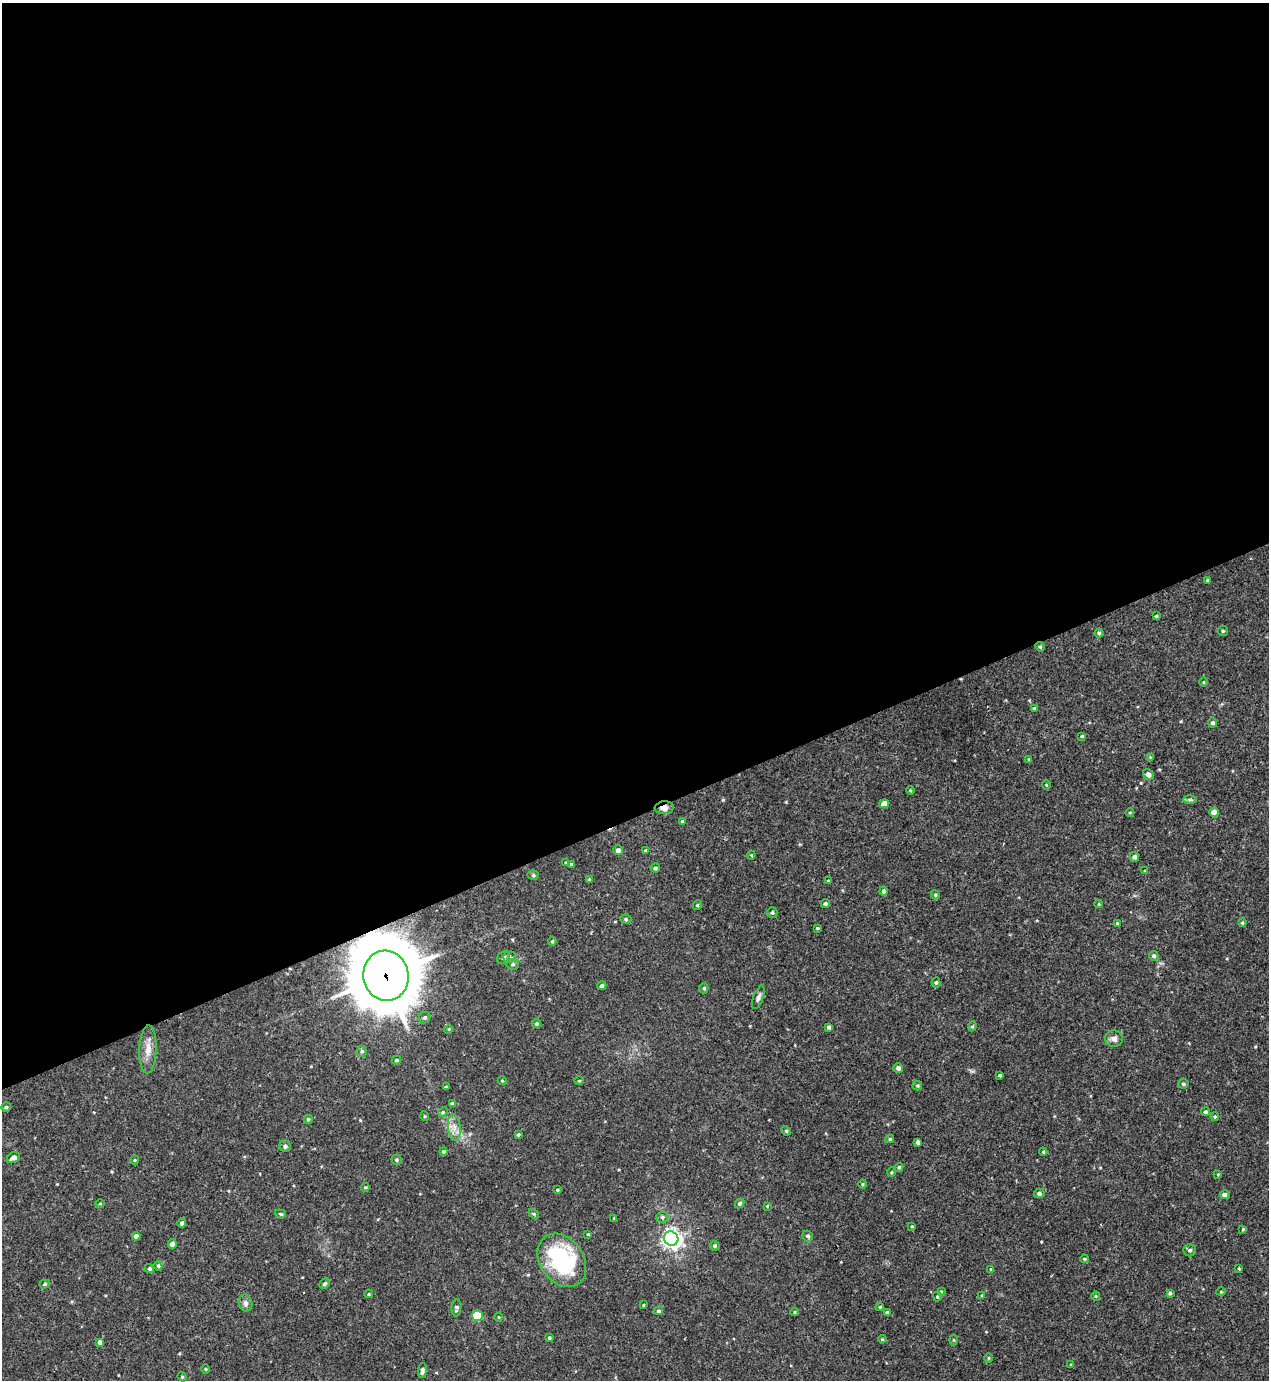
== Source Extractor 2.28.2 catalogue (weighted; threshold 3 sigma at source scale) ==
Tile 2 of 4 x 4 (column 2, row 1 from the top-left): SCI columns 1420-2686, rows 4191-5568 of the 5522 x 5568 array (HDU 1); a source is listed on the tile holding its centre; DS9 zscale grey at full resolution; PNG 1271 x 1382 px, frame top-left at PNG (2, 3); each listed source drawn as its Kron ellipse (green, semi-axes under 4 px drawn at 4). Shown black and unused: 59% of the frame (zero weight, under 3 of 4 exposures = <1% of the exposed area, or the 3 px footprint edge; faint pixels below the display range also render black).
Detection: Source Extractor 2.28.2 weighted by HDU 2 'WHT'; one run over the whole footprint, this tile lists its part. Background 0.02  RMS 0.0041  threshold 0.0185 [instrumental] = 3 sigma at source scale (4.5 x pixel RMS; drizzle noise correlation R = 1.50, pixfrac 1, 0.05/0.05 arcsec/px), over >= 5 px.
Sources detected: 144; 1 inside a brighter listed object's ellipse — not listed separately; the other 143 listed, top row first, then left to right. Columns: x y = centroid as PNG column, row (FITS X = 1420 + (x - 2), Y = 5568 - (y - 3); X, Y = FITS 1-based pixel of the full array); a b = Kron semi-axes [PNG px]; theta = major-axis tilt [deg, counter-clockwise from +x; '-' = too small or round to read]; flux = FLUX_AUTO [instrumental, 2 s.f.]
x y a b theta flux
1208 580 3 3 - 0.58
1156 616 4 4 - 0.49
1223 631 5 5 - 0.59
1099 633 4 4 - 0.68
1040 647 5 4 - 0.61
1203 682 5 3 - 0.32
1035 708 4 4 - 0.64
1212 723 5 4 - 1.1
1082 736 3 3 - 0.42
1150 757 4 4 - 0.36
1029 759 3 3 - 0.46
1148 775 6 5 - 1.7
1046 785 4 4 - 0.4
910 790 4 3 - 0.36
1190 800 7 4 1 0.77
884 804 5 4 - 3.2
664 808 9 6 6 2.5
1130 812 4 3 - 0.34
1214 812 5 4 - 3.5
682 821 4 3 - 0.54
618 850 5 5 - 1.6
645 850 4 3 - 0.4
751 855 4 4 - 0.38
1135 857 5 4 - 1.4
566 862 4 3 - 0.42
572 864 4 4 - 0.92
655 868 5 4 - 0.87
1145 871 4 4 - 0.44
533 875 5 5 - 0.63
589 879 4 4 - 0.36
828 881 3 2 - 0.26
883 891 4 4 - 0.87
935 895 4 4 - 0.48
825 904 5 4 - 0.96
1099 904 4 4 - 0.38
697 905 5 4 - 0.51
772 912 5 5 - 0.82
626 919 5 5 - 0.68
1117 923 3 3 - 0.46
1242 923 4 4 - 0.52
817 928 4 3 - 0.45
552 941 4 3 - 0.5
1154 956 5 4 - 0.89
503 957 7 5 47 1
509 957 6 5 - 0.94
513 964 6 5 - 0.72
386 976 25 22 -79 3200
936 982 5 4 - 0.69
602 986 4 4 - 1.2
704 988 5 4 - 0.69
758 997 12 5 69 1.4
425 1018 6 5 - 1.1
536 1024 4 4 - 0.68
972 1026 5 4 - 0.54
829 1027 4 3 - 0.86
449 1029 4 3 - 0.36
1114 1039 9 8 - 2.1
148 1049 24 8 88 4.7
362 1051 5 5 - 0.78
396 1060 4 3 - 0.6
898 1068 5 5 - 1.4
1000 1075 3 3 - 0.61
502 1081 4 3 - 0.38
579 1081 5 3 - 0.37
1183 1084 5 4 - 0.67
917 1086 5 4 - 0.59
446 1087 3 3 - 0.54
452 1104 4 4 - 0.85
6 1107 5 4 - 0.68
443 1112 5 4 - 0.58
1205 1112 4 4 - 0.83
424 1116 5 3 - 0.39
1215 1117 4 3 - 0.54
308 1119 4 4 - 0.6
454 1127 13 6 -84 2.8
786 1131 5 4 - 0.54
518 1134 4 3 - 0.54
890 1139 4 3 - 0.65
918 1142 4 4 - 1.3
285 1146 6 5 - 1.1
443 1151 4 4 - 0.57
1043 1152 4 3 - 0.49
13 1158 7 5 30 2.3
135 1160 4 4 - 0.39
397 1160 5 5 - 0.67
899 1167 4 4 - 0.73
892 1172 5 3 - 0.42
1218 1174 4 3 - 0.35
863 1184 4 4 - 0.46
365 1187 4 3 - 0.46
557 1190 3 3 - 0.42
1039 1193 5 4 - 1
1225 1195 5 4 - 1.4
100 1203 5 3 - 0.36
740 1203 5 4 - 0.79
767 1206 4 4 - 0.35
280 1214 5 4 - 0.48
534 1214 6 3 -45 0.5
662 1217 6 5 - 0.82
614 1218 3 3 - 0.3
182 1223 4 4 - 0.95
912 1226 4 3 - 0.38
1243 1229 4 4 - 0.38
588 1234 4 3 - 0.38
136 1236 4 4 - 2.1
808 1236 6 5 - 0.97
671 1238 7 7 - 190
172 1244 4 4 - 2
715 1246 5 4 - 0.79
1190 1250 6 6 - 0.98
1084 1259 4 3 - 0.47
562 1260 29 21 -54 47
158 1266 4 4 - 0.69
1239 1268 3 2 - 0.4
149 1269 4 4 - 0.92
991 1269 4 4 - 0.35
45 1284 5 4 - 0.62
325 1284 6 4 45 0.64
941 1291 4 3 - 0.38
1221 1292 5 3 - 0.37
1170 1293 3 3 - 0.63
369 1294 4 4 - 0.53
982 1295 4 3 - 0.47
1096 1296 5 4 - 0.43
937 1297 5 3 - 0.5
245 1303 8 6 -69 1.4
643 1305 4 3 - 0.37
880 1307 4 3 - 0.39
456 1308 8 5 84 1
658 1311 4 4 - 0.77
795 1312 4 4 - 0.49
887 1312 3 3 - 0.42
477 1316 5 5 - 18
499 1317 4 3 - 0.32
549 1338 4 3 - 0.59
882 1339 4 4 - 0.45
954 1340 5 3 - 0.42
100 1342 4 4 - 2.1
989 1358 5 3 - 0.35
1071 1365 4 3 - 0.4
205 1369 5 3 - 0.39
422 1370 7 4 83 1.4
182 1377 5 4 - 0.54
Overlapping masked pixels (flux is a lower limit): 2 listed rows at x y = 664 808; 386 976